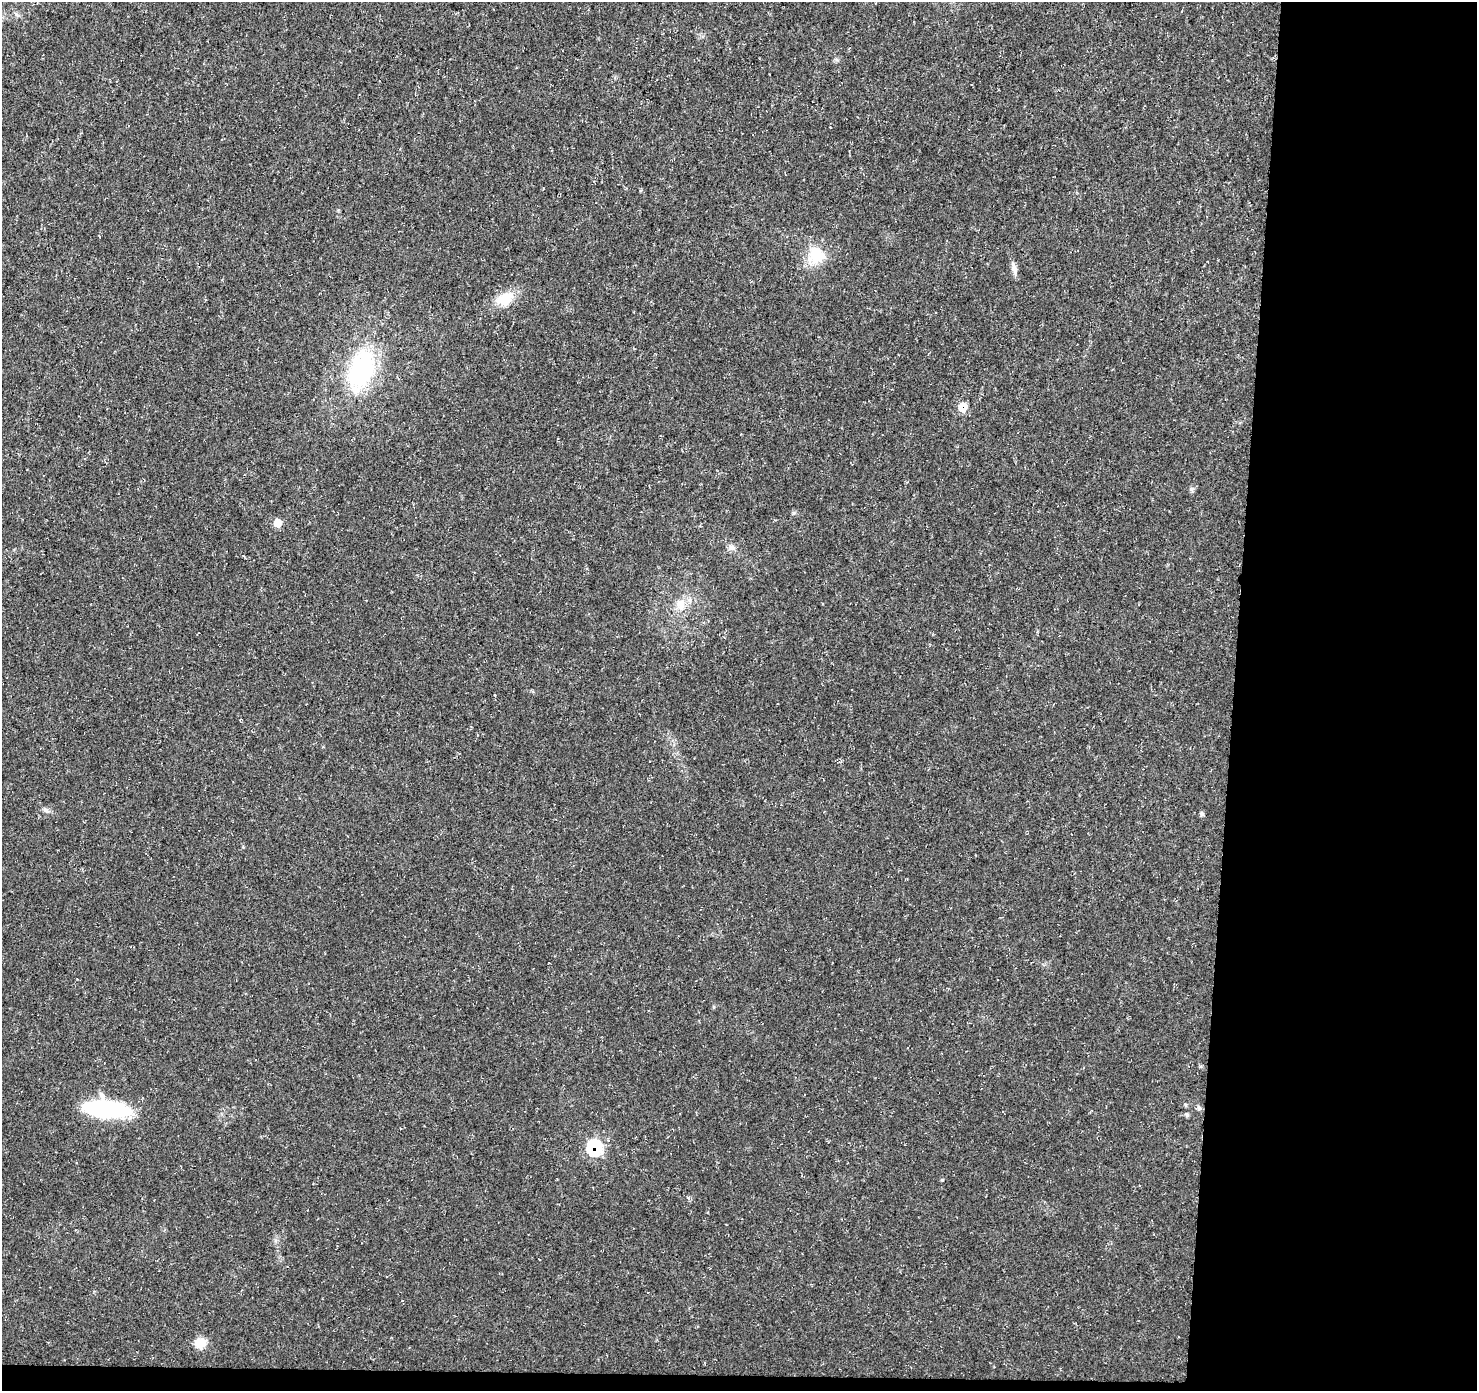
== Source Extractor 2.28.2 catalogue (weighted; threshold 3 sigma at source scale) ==
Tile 9 of 3 x 3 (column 3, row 3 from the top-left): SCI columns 2950-4424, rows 228-1616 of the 4431 x 4671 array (HDU 1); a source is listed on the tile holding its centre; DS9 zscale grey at full resolution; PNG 1479 x 1393 px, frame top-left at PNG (2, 2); no overlay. Shown black and unused: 18% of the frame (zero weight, under 3 of 5 exposures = <1% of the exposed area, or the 3 px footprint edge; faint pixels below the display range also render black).
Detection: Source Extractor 2.28.2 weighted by HDU 2 'WHT'; one run over the whole footprint, this tile lists its part. Background 0.0139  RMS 0.0031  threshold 0.0138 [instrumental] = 3 sigma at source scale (4.5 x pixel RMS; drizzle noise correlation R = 1.50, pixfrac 1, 0.0396/0.0396 arcsec/px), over >= 5 px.
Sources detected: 19; all 19 listed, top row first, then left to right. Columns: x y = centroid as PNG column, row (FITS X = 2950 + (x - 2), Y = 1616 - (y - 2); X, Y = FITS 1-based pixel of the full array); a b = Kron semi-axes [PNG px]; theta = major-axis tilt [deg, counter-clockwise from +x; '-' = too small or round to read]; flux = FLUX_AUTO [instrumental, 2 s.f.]
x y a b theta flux
837 60 7 4 -19 0.5
816 255 22 20 88 9.7
1014 268 16 6 -73 1.8
505 299 22 15 29 7
361 370 41 24 70 40
963 407 8 7 - 6
1192 489 8 6 21 0.69
277 523 8 8 - 3.2
731 547 9 8 - 1.2
681 605 15 11 -84 3.7
46 810 9 6 -31 0.96
1202 814 5 5 - 0.72
1199 1108 6 5 - 0.74
107 1109 41 15 -7 37
1187 1115 5 5 - 0.69
595 1147 9 8 - 31
942 1180 5 4 - 0.27
688 1198 5 5 - 0.5
200 1343 14 12 19 3.9
Overlapping masked pixels (flux is a lower limit): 2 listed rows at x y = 963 407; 595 1147
Unlisted compact peaks at least as high as the median listed source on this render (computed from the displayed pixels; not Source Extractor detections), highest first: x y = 794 513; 1185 1104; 243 847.